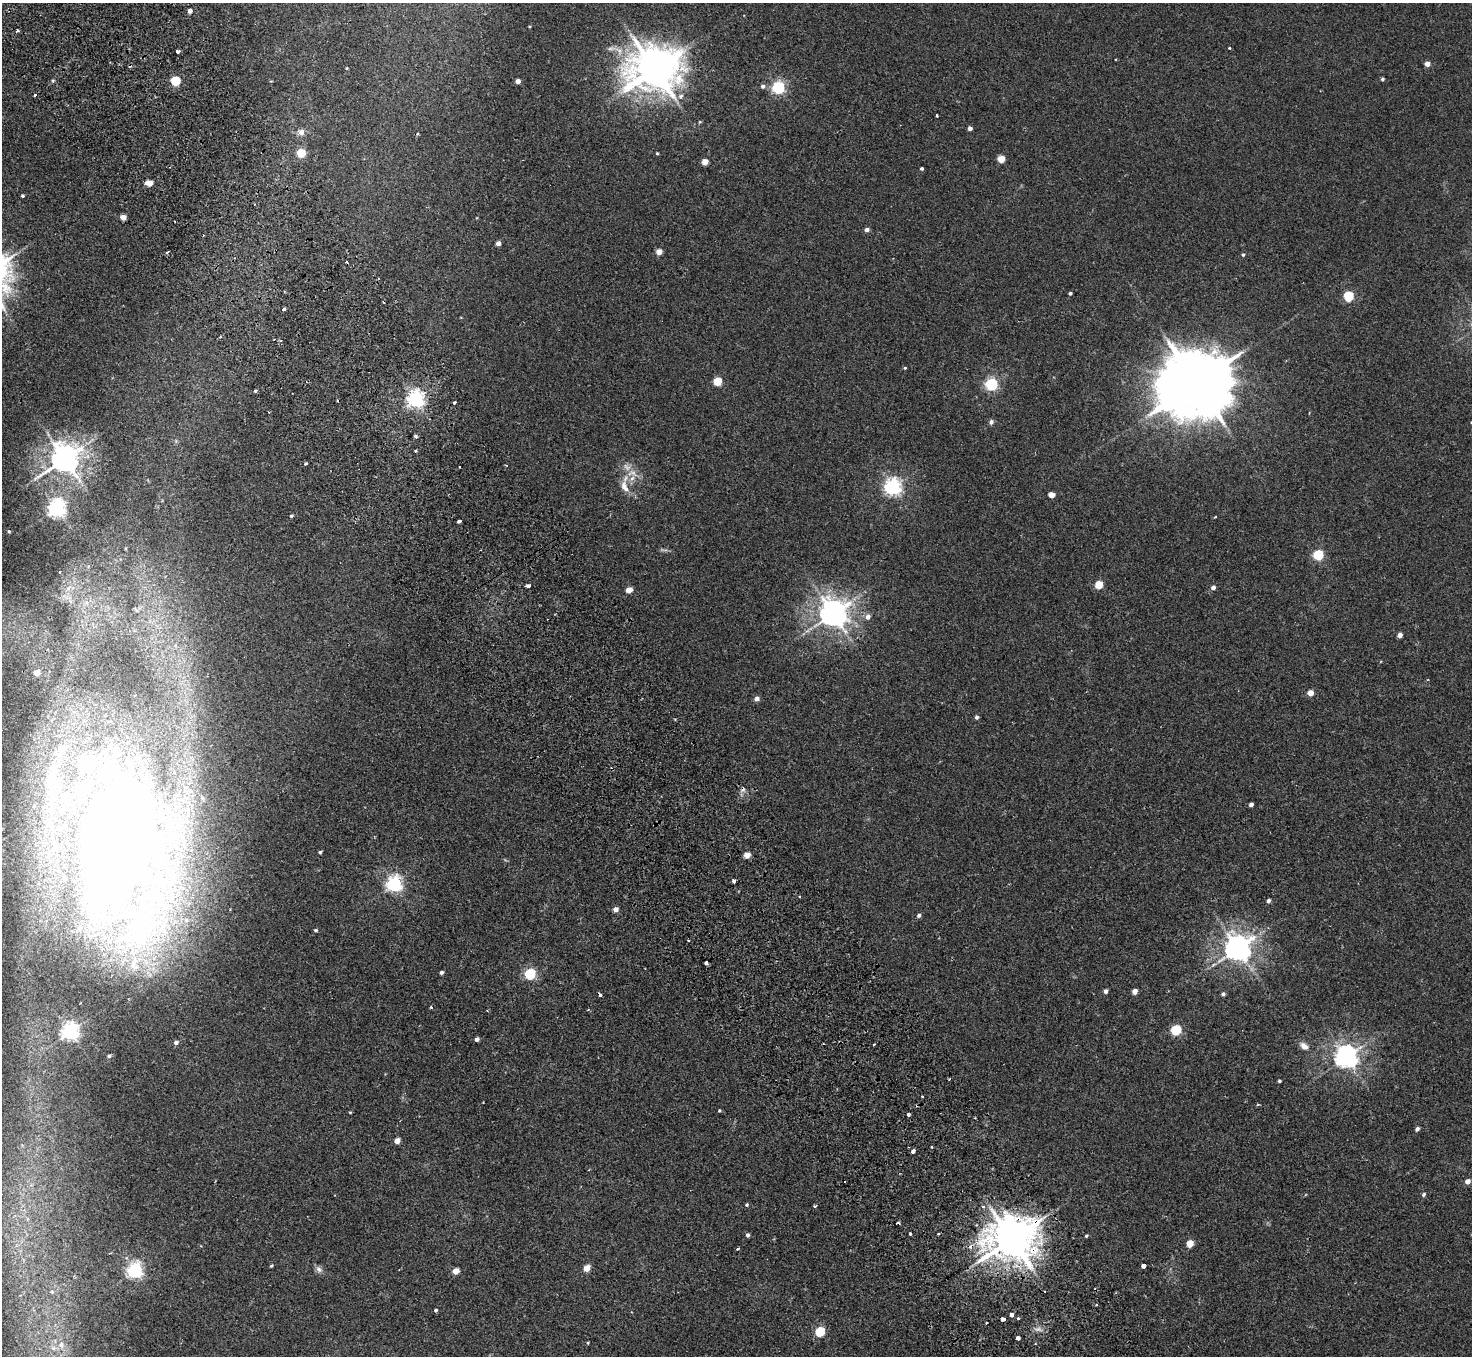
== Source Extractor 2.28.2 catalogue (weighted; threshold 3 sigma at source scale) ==
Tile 11 of 4 x 4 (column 3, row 3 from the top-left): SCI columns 2990-4459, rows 1552-2905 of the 5982 x 5946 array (HDU 1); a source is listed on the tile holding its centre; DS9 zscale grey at full resolution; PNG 1474 x 1358 px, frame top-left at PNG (2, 3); no overlay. Shown black and unused: <1% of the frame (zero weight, under 2 of 3 exposures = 3% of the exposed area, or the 3 px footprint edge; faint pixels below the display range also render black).
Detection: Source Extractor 2.28.2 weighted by HDU 2 'WHT'; one run over the whole footprint, this tile lists its part. Background 0.0178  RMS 0.0058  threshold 0.0263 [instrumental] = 3 sigma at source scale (4.5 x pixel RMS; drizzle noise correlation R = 1.50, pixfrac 1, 0.05/0.05 arcsec/px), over >= 5 px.
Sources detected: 152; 1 inside a brighter object's white glare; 10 cosmic-ray / hot-pixel residue — not listed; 4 inside a brighter listed object's ellipse — not listed separately; the other 137 listed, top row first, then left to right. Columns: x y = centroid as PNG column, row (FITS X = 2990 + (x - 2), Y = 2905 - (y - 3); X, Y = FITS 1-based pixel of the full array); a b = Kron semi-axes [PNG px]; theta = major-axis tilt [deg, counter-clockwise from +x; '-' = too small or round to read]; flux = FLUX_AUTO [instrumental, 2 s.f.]
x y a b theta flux
190 11 4 4 - 2.4
17 31 3 3 - 1.2
1229 48 3 3 - 0.55
178 52 4 3 - 1.9
1427 64 4 4 - 3.9
347 68 3 3 - 0.48
654 69 15 13 -12 2100
1382 79 4 3 - 0.99
175 81 5 5 - 32
518 81 4 4 - 2.9
763 86 5 5 - 1.7
778 87 6 5 - 96
35 95 3 3 - 1.7
937 115 4 2 - 0.55
970 128 4 4 - 2.3
301 132 10 8 -21 2.7
418 134 3 2 - 0.74
301 153 5 5 - 18
657 153 4 3 - 0.61
1001 159 5 4 - 13
705 162 4 4 - 7.4
922 168 3 3 - 0.93
149 183 5 4 - 9.2
22 196 3 3 - 0.86
123 217 4 4 - 5.9
867 230 4 4 - 2.3
498 243 4 4 - 3.3
167 252 3 3 - 0.81
659 252 4 4 - 6.6
1243 255 5 4 - 0.83
346 261 3 3 - 2.2
1070 293 3 3 - 1.1
1348 296 5 5 - 39
283 309 3 3 - 2.6
905 368 4 3 - 0.58
717 381 5 5 - 20
1196 383 20 17 23 6500
991 384 6 5 - 88
255 391 3 3 - 1.1
415 399 6 6 - 210
455 403 4 3 - 1.4
991 422 6 5 - 1.5
416 436 5 3 - 0.8
416 451 3 3 - 0.95
64 459 9 8 - 910
306 463 4 3 - 0.8
632 473 17 9 -10 6.5
624 486 18 9 -71 5.7
893 487 6 6 - 210
1052 495 5 4 - 6.1
56 508 6 6 - 250
291 516 3 3 - 0.93
1215 517 4 3 - 0.48
459 521 4 3 - 2.9
9 531 4 4 - 0.79
126 548 5 3 - 0.49
1318 555 5 5 - 40
60 572 3 3 - 0.53
528 585 4 3 - 6.8
1099 585 5 5 - 17
1213 588 5 4 - 1.8
629 590 5 4 - 5.5
833 613 8 8 - 760
868 617 7 6 - 2.8
1400 635 4 4 - 3.2
37 673 5 4 - 6.4
1310 693 5 4 - 5.7
757 698 5 5 - 2.7
977 717 5 4 - 1.2
61 749 14 9 76 7.5
53 781 27 24 -79 25
1251 804 4 3 - 1.8
125 833 136 65 -88 1100
55 847 8 6 90 1.8
320 852 4 3 - 0.86
747 855 5 4 - 7
734 881 4 3 - 2.5
394 884 6 6 - 170
1268 901 4 4 - 1.5
615 909 5 4 - 3.4
919 915 5 4 - 1.3
186 920 7 6 - 2.1
316 930 4 4 - 0.89
688 940 2 2 - 0.6
1238 948 8 8 - 670
706 963 4 3 - 6.5
441 972 4 3 - 1.3
530 974 5 5 - 59
1105 991 4 4 - 2.2
1135 991 5 4 - 3.5
1223 994 5 4 - 1.3
600 995 4 3 - 1.8
431 1007 3 3 - 0.65
1176 1030 6 5 - 44
70 1032 7 6 - 220
477 1039 4 4 - 2.2
176 1042 5 4 - 1.7
874 1045 3 3 - 0.93
1304 1046 11 7 -40 3.5
109 1056 5 4 - 0.98
1346 1057 7 7 - 440
1279 1081 3 3 - 0.77
922 1096 3 3 - 0.55
719 1110 3 3 - 0.69
350 1112 4 3 - 0.48
908 1115 3 3 - 4.5
1417 1129 4 4 - 1.9
397 1141 5 4 - 5.3
22 1145 6 5 - 1.3
931 1147 4 3 - 0.45
913 1151 4 3 - 4.1
1467 1181 5 4 - 3.1
1424 1194 5 5 - 0.97
747 1205 5 4 - 0.77
815 1206 3 3 - 1.1
27 1219 7 6 - 2.1
910 1233 3 3 - 2
938 1234 3 3 - 1.2
748 1235 4 4 - 1.4
1086 1236 3 3 - 0.65
1011 1239 13 12 - 2100
1190 1244 5 4 - 9.8
738 1249 3 3 - 1.9
271 1266 3 3 - 0.62
1143 1266 4 3 - 11
586 1268 5 4 - 8.6
319 1269 10 6 -45 2.1
135 1271 6 6 - 160
455 1271 5 4 - 7.4
52 1291 5 5 - 2.1
436 1310 5 4 - 0.8
1011 1315 4 3 - 11
1018 1318 3 2 - 1.5
1003 1319 5 3 - 3.7
820 1332 5 5 - 33
1018 1338 3 3 - 8.2
61 1345 9 8 - 3.4
Overlapping masked pixels (flux is a lower limit): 1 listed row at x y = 1011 1239
Isophote crosses this tile's border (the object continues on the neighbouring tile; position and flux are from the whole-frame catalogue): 1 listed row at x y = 125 833